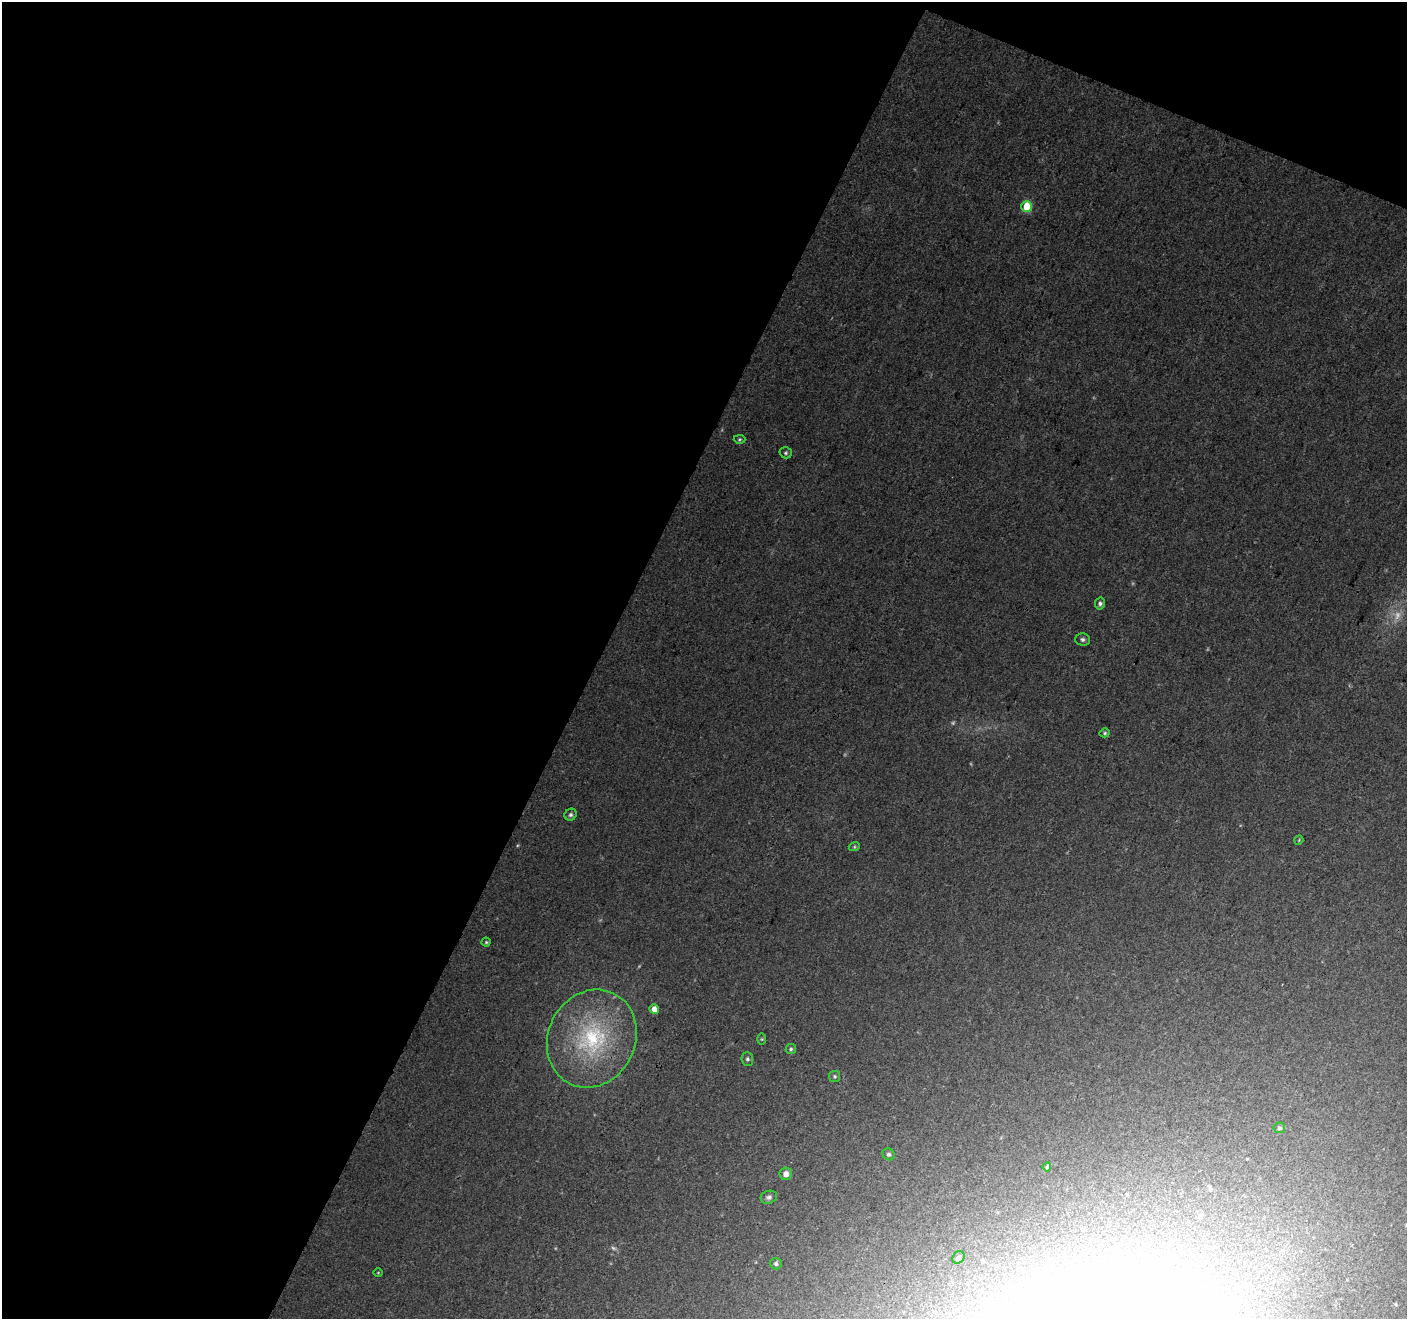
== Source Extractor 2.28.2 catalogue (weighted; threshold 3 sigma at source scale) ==
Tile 1 of 2 x 2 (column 1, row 1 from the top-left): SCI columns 1-1405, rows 1424-2740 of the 2811 x 2864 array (HDU 1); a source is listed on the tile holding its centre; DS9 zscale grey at full resolution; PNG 1409 x 1321 px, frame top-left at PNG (2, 2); each listed source drawn as its Kron ellipse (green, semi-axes under 4 px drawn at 4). Shown black and unused: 45% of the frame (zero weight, under 3 of 4 exposures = <1% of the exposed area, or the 3 px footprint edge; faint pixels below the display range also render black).
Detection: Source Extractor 2.28.2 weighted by HDU 2 'WHT'; one run over the whole footprint, this tile lists its part. Background 0.0422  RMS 0.0091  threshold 0.0411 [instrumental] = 3 sigma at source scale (4.5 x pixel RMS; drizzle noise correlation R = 1.50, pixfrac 1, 0.0396/0.0396 arcsec/px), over >= 5 px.
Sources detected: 27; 3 too faint to see at this stretch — neither listed nor drawn; the other 24 listed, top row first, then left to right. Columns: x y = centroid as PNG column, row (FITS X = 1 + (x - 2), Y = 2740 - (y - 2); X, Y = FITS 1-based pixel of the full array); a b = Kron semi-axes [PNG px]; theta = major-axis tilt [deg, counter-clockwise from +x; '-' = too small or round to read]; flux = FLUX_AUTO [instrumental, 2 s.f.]
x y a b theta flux
1027 207 5 5 - 27
739 439 6 4 2 1.3
786 453 6 5 - 1.7
1100 604 6 5 - 2.1
1083 639 7 6 - 2.4
1105 733 5 4 - 1.5
571 815 6 5 - 2.2
1299 840 5 3 - 0.8
854 847 5 3 - 1.1
486 942 4 4 - 1.1
654 1009 5 4 - 9
592 1039 50 43 64 110
762 1039 5 3 - 0.91
791 1049 5 5 - 1.7
747 1059 7 6 - 2
835 1076 5 5 - 1.6
1279 1128 6 5 - 1.8
889 1154 6 5 - 2.2
1047 1167 4 4 - 1.3
786 1174 6 6 - 5
769 1197 8 6 18 2.7
958 1257 7 5 44 2
776 1264 6 5 - 2.1
378 1273 4 3 - 0.68